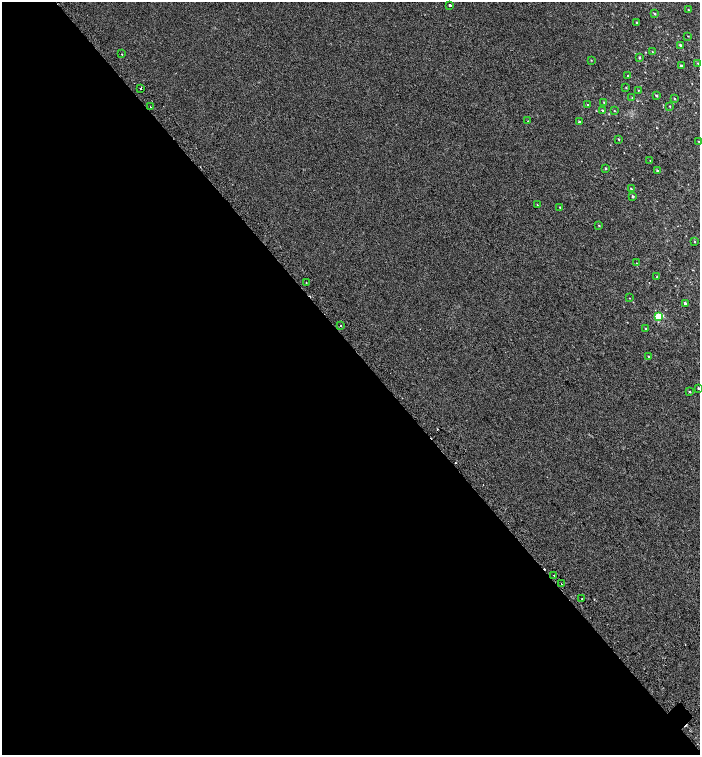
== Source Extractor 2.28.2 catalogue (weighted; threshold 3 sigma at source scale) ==
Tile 9 of 4 x 4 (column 1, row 3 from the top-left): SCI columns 260-1655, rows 1604-3108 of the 6168 x 6210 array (HDU 1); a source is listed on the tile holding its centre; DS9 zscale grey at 2 x 2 block average (1 PNG px = mean of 2 x 2 image px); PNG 702 x 757 px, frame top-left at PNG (2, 2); each listed source drawn as its Kron ellipse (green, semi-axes under 4 px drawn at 4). Shown black and unused: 54% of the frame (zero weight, under 2 of 3 exposures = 6% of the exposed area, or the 3 px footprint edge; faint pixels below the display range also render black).
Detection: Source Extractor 2.28.2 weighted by HDU 2 'WHT'; one run over the whole footprint, this tile lists its part. Background 0.00654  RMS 0.006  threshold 0.0268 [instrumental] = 3 sigma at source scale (4.5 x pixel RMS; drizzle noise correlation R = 1.50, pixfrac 1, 0.0396/0.0396 arcsec/px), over >= 5 px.
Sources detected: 57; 5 cosmic-ray / hot-pixel residue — neither listed nor drawn; the other 52 listed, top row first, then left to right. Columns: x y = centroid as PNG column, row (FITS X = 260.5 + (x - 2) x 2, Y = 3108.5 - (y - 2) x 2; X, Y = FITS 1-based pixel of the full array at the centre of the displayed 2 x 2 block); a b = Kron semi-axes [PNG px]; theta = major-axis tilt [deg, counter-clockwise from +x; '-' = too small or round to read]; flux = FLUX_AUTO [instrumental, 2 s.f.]
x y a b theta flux
450 5 2 2 - 5.6
688 10 2 2 - 0.68
655 14 3 2 - 1.2
637 23 2 2 - 1.2
688 36 2 2 - 0.58
680 45 2 2 - 3
652 52 2 2 - 0.47
122 54 2 2 - 1.2
639 57 3 2 - 1.9
591 60 3 2 - 0.63
697 63 2 2 - 0.65
681 66 3 2 - 1.7
628 76 2 2 - 0.7
141 88 2 2 - 4.4
626 88 2 2 - 0.76
638 90 2 2 - 0.58
656 95 3 2 - 1.5
632 98 2 2 - 0.72
674 99 2 2 - 1.1
604 102 3 2 - 0.94
588 104 2 2 - 0.54
670 106 2 2 - 0.78
151 107 2 2 - 1.8
614 110 2 2 - 0.68
603 111 3 2 - 0.92
528 121 2 2 - 0.53
579 122 3 3 - 1.2
619 139 3 2 - 1.1
699 141 3 2 - 0.6
650 160 2 2 - 0.47
605 168 2 2 - 1.5
657 171 2 2 - 1.3
631 189 3 2 - 1.1
632 196 2 2 - 2.9
537 205 2 2 - 0.6
560 207 2 2 - 1.1
599 225 2 2 - 1
694 242 3 2 - 0.83
636 263 2 2 - 0.37
657 277 2 2 - 1
306 282 2 2 - 0.59
629 298 2 2 - 0.43
685 303 4 3 - 2.2
658 317 3 3 - 74
341 325 2 2 - 2
646 328 3 2 - 0.99
649 357 2 2 - 1.5
698 388 2 2 - 1.4
690 392 3 3 - 1.1
554 575 2 2 - 1.8
561 584 2 2 - 2.7
582 599 2 2 - 0.62
Diffuse or blended objects may show on this block-average render without a row.